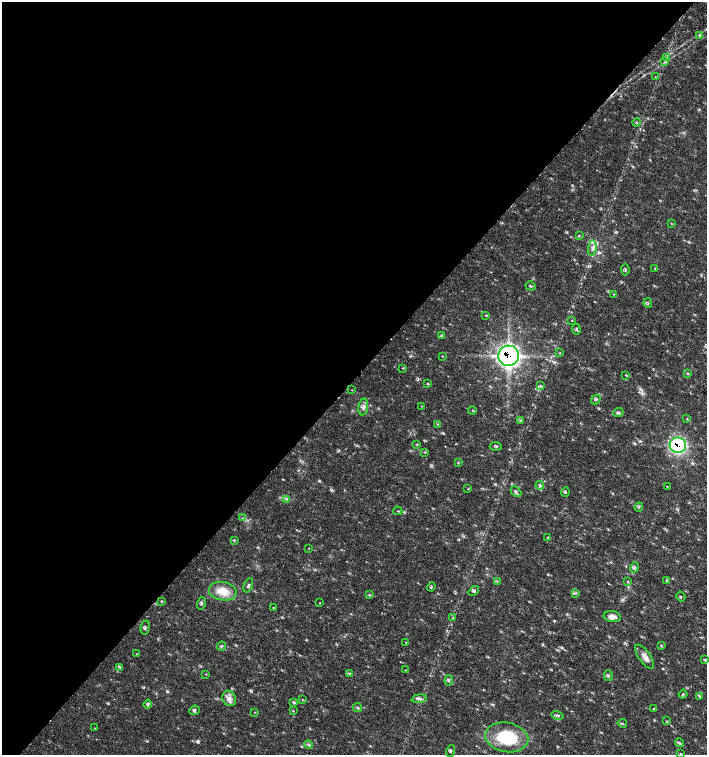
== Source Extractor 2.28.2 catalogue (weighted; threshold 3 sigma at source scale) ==
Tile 5 of 4 x 4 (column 1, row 2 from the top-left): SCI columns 226-1634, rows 3013-4517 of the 6023 x 6029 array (HDU 1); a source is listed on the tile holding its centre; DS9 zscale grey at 2 x 2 block average (1 PNG px = mean of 2 x 2 image px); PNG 709 x 757 px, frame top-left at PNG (2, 2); each listed source drawn as its Kron ellipse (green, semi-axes under 4 px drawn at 4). Shown black and unused: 50% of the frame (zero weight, under 2 of 3 exposures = <1% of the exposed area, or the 3 px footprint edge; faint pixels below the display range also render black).
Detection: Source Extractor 2.28.2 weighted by HDU 2 'WHT'; one run over the whole footprint, this tile lists its part. Background 0.0182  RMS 0.003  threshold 0.0136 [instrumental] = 3 sigma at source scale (4.5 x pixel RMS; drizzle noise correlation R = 1.50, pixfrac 1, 0.0396/0.0396 arcsec/px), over >= 5 px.
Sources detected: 105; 2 cosmic-ray / hot-pixel residue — neither listed nor drawn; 1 inside a brighter listed object's ellipse — not listed separately; the other 102 listed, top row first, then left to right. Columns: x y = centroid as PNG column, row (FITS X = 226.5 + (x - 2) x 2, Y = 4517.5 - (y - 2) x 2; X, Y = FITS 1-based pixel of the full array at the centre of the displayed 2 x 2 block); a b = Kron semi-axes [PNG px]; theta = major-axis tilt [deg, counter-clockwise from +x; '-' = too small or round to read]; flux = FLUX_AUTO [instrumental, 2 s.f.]
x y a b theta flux
699 36 3 3 - 0.91
667 58 3 3 - 1.1
665 62 3 2 - 0.57
655 77 2 2 - 0.43
637 123 4 2 - 0.69
671 223 3 2 - 0.42
579 236 3 3 - 0.61
592 248 7 3 83 2.1
655 268 3 2 - 0.49
625 270 6 3 -84 0.92
530 286 5 2 - 0.73
613 294 3 2 - 0.36
648 303 5 2 - 0.69
486 315 3 2 - 0.43
572 320 2 2 - 0.33
576 329 5 3 - 0.99
441 336 3 3 - 0.88
560 353 3 2 - 0.49
442 356 2 2 - 0.41
509 356 10 10 - 250
403 368 3 2 - 0.44
688 373 3 2 - 0.52
626 375 4 2 - 0.47
427 384 3 2 - 0.54
540 386 4 3 - 0.91
352 390 2 2 - 0.29
596 400 5 2 - 0.78
422 406 3 2 - 0.32
363 407 8 4 81 3.1
472 410 4 2 - 0.52
618 413 5 3 - 1.2
687 419 3 2 - 0.41
520 420 3 2 - 0.61
437 424 3 2 - 0.53
417 445 3 2 - 0.5
678 445 8 7 - 82
496 446 6 3 -4 1
425 452 3 3 - 0.55
458 463 3 2 - 0.46
540 485 4 4 - 1.7
667 486 2 2 - 0.67
468 488 3 2 - 0.57
516 492 6 3 -45 1.3
565 492 5 3 - 0.84
286 499 4 3 - 1.1
639 507 4 2 - 0.76
398 511 4 2 - 0.52
242 518 3 2 - 0.48
548 537 3 2 - 0.48
234 540 4 3 - 0.74
309 548 3 2 - 0.28
634 568 5 4 - 1.6
666 580 3 2 - 0.62
497 581 3 2 - 0.5
628 581 3 2 - 0.43
248 585 7 3 68 1
431 587 4 2 - 0.63
223 591 14 9 -10 13
474 591 6 3 40 1.1
576 593 3 2 - 0.5
369 595 4 3 - 0.68
681 597 5 2 - 0.55
161 601 3 2 - 0.55
201 603 6 4 71 1.3
320 603 2 2 - 0.37
273 607 2 2 - 0.44
612 617 8 5 -9 4.5
453 618 3 3 - 0.64
145 628 7 3 79 1
406 642 3 2 - 0.45
222 646 5 2 - 0.62
661 646 3 2 - 0.78
136 654 2 2 - 0.3
645 657 14 6 -55 5.2
705 660 3 3 - 0.72
120 667 3 2 - 0.48
405 670 3 2 - 0.35
350 673 4 3 - 0.77
206 674 3 2 - 0.35
608 676 5 3 - 1.1
449 680 5 3 - 0.93
683 694 4 3 - 0.81
700 696 3 2 - 0.57
229 698 8 6 -62 3.9
419 699 8 3 5 1.7
302 700 3 2 - 0.47
293 702 4 3 - 1.2
148 704 4 4 - 1.8
357 708 5 3 - 0.91
653 709 3 2 - 0.35
194 710 5 4 - 1.4
293 711 3 2 - 0.48
254 712 3 2 - 0.3
557 715 6 3 -14 1.3
666 721 3 2 - 0.52
622 723 4 2 - 0.67
95 728 2 2 - 0.4
507 737 22 14 -11 39
679 743 4 3 - 1.1
309 744 4 3 - 1.1
451 751 6 3 74 1
681 754 3 2 - 0.47
Overlapping masked pixels (flux is a lower limit): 2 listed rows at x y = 509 356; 678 445
Diffuse or blended objects may show on this block-average render without a row.